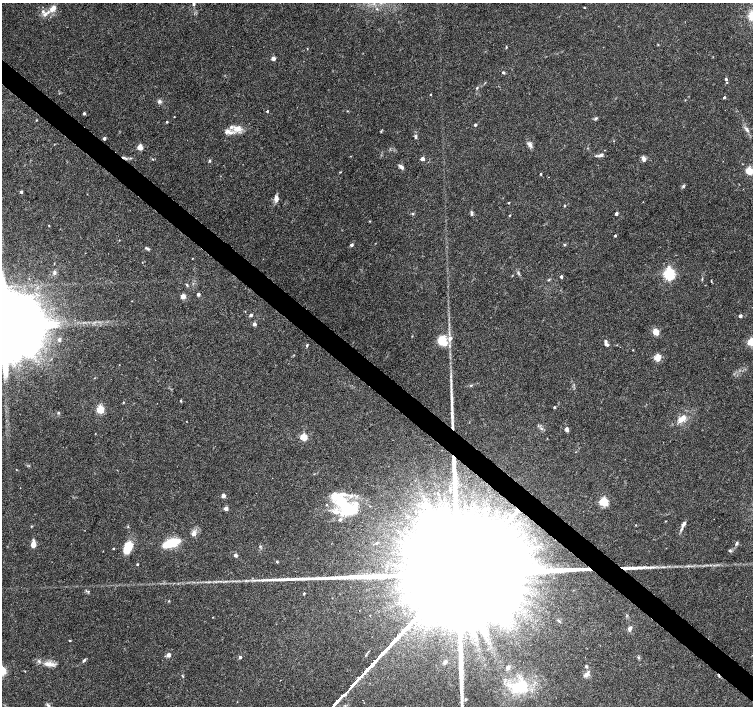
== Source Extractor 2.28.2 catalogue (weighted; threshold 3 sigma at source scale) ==
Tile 6 of 4 x 4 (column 2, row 2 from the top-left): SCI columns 1503-3004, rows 2984-4390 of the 6018 x 6031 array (HDU 1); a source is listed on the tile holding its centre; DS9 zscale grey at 2 x 2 block average (1 PNG px = mean of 2 x 2 image px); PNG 755 x 708 px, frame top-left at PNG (2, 3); no overlay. Shown black and unused: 4% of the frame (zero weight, under 3 of 6 exposures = <1% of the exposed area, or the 3 px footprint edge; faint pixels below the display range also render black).
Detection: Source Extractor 2.28.2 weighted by HDU 2 'WHT'; one run over the whole footprint, this tile lists its part. Background 0.0352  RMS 0.0021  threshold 0.00877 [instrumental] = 3 sigma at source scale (4.09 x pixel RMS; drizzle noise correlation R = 1.36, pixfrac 0.8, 0.0396/0.0396 arcsec/px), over >= 5 px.
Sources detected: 148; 2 inside a brighter object's white glare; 2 long thin detections or spike segments (spike, bleed or trail) — not listed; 1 coinciding with a brighter row at this scale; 13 inside a brighter listed object's ellipse — not listed separately; the other 130 listed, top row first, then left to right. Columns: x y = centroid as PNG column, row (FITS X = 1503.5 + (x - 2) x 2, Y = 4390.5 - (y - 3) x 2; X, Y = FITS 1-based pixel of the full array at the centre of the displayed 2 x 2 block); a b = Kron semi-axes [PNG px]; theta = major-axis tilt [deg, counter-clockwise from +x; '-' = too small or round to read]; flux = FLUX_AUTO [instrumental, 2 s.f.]
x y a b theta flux
194 4 3 2 - 0.77
584 7 4 2 - 0.27
53 8 10 6 46 3.7
377 9 3 2 - 0.4
45 14 8 5 35 2
658 45 3 2 - 0.25
506 47 5 2 - 0.33
273 58 2 2 - 4.5
503 72 4 3 - 0.56
726 79 3 3 - 1
477 88 4 3 - 0.51
431 94 2 2 - 0.33
724 97 2 2 - 0.86
159 101 5 4 - 1.1
267 111 2 2 - 0.66
84 113 2 2 - 1.1
174 117 2 2 - 0.24
595 118 4 3 - 0.81
36 120 2 2 - 0.28
167 122 2 2 - 0.63
475 125 2 2 - 0.99
237 129 13 9 5 4.7
746 129 10 4 -57 1.6
381 131 3 3 - 0.41
416 137 7 3 87 0.76
104 138 2 2 - 1.8
530 145 10 5 -54 1.6
140 147 3 3 - 12
601 155 7 3 22 1.4
125 158 9 2 -19 1
152 159 3 2 - 0.33
422 159 2 2 - 3.7
643 159 7 4 -70 1.7
209 161 4 3 - 0.56
401 167 6 3 -41 1.8
749 171 6 5 - 5.9
340 172 3 2 - 0.3
541 174 2 2 - 0.59
683 186 4 4 - 0.71
21 192 2 2 - 1.6
276 198 9 5 89 2.3
509 203 2 2 - 0.37
565 206 3 3 - 0.4
472 212 5 4 - 0.82
413 213 4 3 - 0.49
616 214 2 2 - 1.6
509 215 2 2 - 0.37
370 221 3 2 - 0.26
49 225 3 2 - 0.27
615 235 2 2 - 0.8
351 245 3 2 - 1.6
565 245 3 2 - 0.45
146 248 6 3 -24 0.73
192 258 3 2 - 0.19
142 262 2 2 - 0.17
54 263 3 2 - 0.23
54 273 5 4 - 1.1
518 273 7 2 -64 0.66
669 274 4 3 - 95
561 276 2 2 - 1.3
549 280 4 3 - 0.42
711 281 4 2 - 0.29
187 285 4 3 - 0.5
198 294 2 2 - 2.1
183 296 3 3 - 9.2
251 315 4 4 - 0.82
740 316 2 2 - 2.4
254 324 2 2 - 2.9
4 326 19 15 42 16000
655 332 5 4 - 6.1
59 340 3 3 - 1.2
442 341 11 9 -54 9.6
751 342 3 3 - 24
606 344 8 4 -68 1.5
307 345 4 2 - 0.5
633 350 3 2 - 0.22
657 357 3 3 - 19
471 385 4 2 - 0.42
181 401 5 2 - 0.35
123 402 3 2 - 0.29
554 407 2 2 - 0.71
100 409 3 3 - 26
59 413 4 3 - 0.57
681 419 10 9 - 3.6
452 424 19 3 -86 3.8
541 429 3 3 - 0.54
567 429 5 5 - 1.1
303 437 3 3 - 21
16 470 2 2 - 0.23
223 496 2 2 - 4.8
604 502 3 3 - 38
344 504 24 11 -41 21
226 509 2 2 - 4.5
340 520 5 4 - 0.97
636 525 3 2 - 0.25
683 525 6 4 58 1.4
31 526 3 2 - 0.35
194 534 4 3 - 3.3
171 543 18 7 19 15
736 543 6 3 68 0.83
33 544 5 4 - 5
260 546 3 2 - 0.35
113 548 2 2 - 0.4
128 548 13 8 62 9.3
730 551 4 3 - 0.71
235 555 5 4 - 1
277 562 3 3 - 0.49
137 564 2 2 - 0.48
640 568 19 4 5 3.9
260 580 5 2 - 0.78
88 591 4 3 - 0.54
304 593 2 2 - 0.66
169 601 3 2 - 0.29
213 617 2 2 - 0.19
630 628 5 4 - 1.6
69 640 3 2 - 0.33
168 655 3 2 - 4.4
240 657 2 2 - 1.8
84 660 6 3 48 0.77
445 662 6 3 63 0.95
49 664 16 6 -13 3.8
586 666 4 3 - 0.73
508 667 5 4 - 1.1
2 671 3 3 - 33
586 674 10 5 44 2.2
182 676 5 2 - 0.42
519 687 27 17 9 22
466 699 4 4 - 0.66
337 701 14 2 47 1200
48 705 7 4 -34 1.2
Overlapping masked pixels (flux is a lower limit): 2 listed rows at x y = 125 158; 452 424
Isophote crosses this tile's border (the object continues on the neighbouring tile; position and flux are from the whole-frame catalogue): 6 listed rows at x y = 194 4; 4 326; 751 342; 2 671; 337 701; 48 705
Diffuse or blended objects may show on this block-average render without a row.